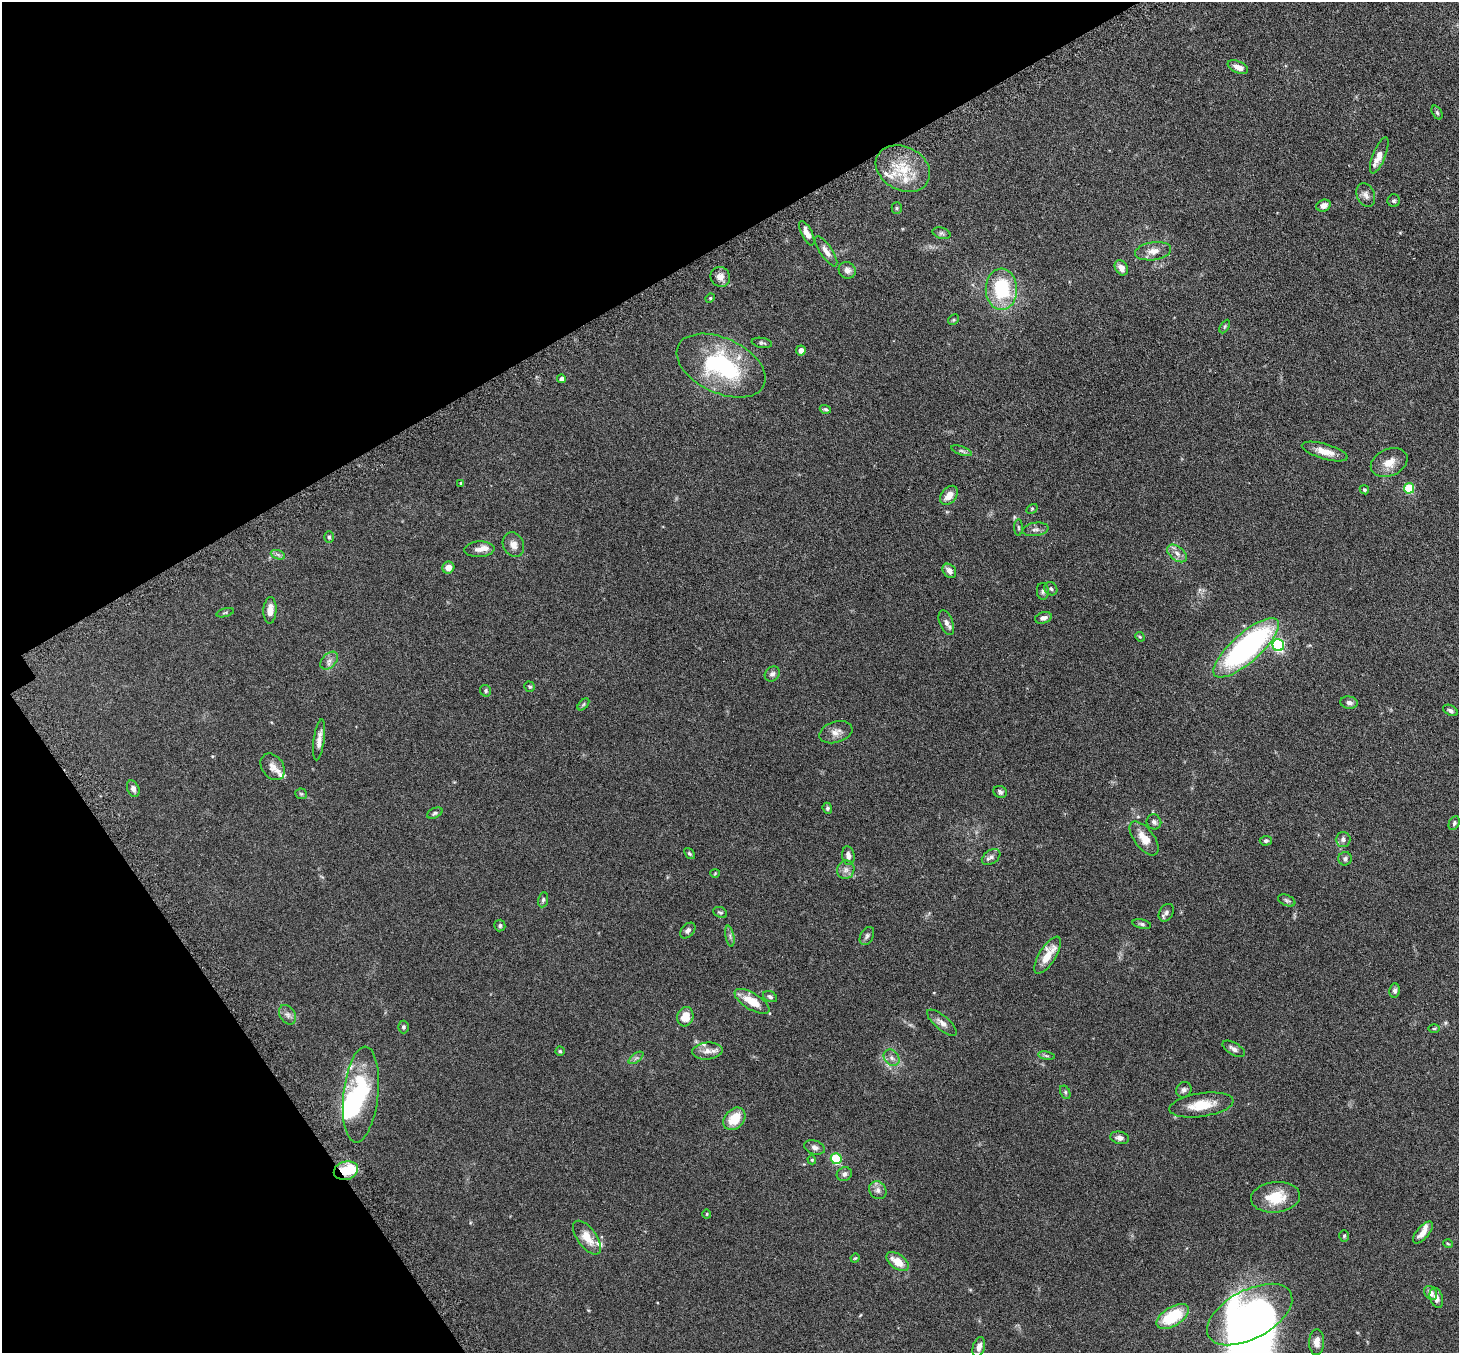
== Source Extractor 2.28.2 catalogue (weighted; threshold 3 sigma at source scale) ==
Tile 5 of 4 x 4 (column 1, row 2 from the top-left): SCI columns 52-1508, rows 2890-4240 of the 5929 x 5919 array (HDU 1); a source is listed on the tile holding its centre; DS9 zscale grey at full resolution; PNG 1461 x 1355 px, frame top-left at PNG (2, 2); each listed source drawn as its Kron ellipse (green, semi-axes under 4 px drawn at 4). Shown black and unused: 27% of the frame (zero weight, under 3 of 6 exposures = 4% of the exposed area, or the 3 px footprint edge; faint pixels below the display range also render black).
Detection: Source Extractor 2.28.2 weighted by HDU 2 'WHT'; one run over the whole footprint, this tile lists its part. Background 0.12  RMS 0.0045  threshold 0.0185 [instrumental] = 3 sigma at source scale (4.09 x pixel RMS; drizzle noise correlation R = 1.36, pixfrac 0.8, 0.05/0.05 arcsec/px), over >= 5 px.
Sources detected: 143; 7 inside a brighter object's white glare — neither listed nor drawn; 10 inside a brighter listed object's ellipse — not listed separately; the other 126 listed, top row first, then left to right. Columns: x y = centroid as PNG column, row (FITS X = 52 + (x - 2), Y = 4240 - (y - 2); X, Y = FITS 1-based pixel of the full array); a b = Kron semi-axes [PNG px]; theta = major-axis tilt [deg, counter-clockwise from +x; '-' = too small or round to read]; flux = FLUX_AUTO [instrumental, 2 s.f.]
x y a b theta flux
1238 67 11 6 -24 3
1437 113 7 4 -63 0.68
1379 155 19 6 68 3.1
903 169 28 21 -28 14
1366 195 12 8 -68 2
1394 201 6 6 - 0.85
1323 206 7 6 - 1.9
897 208 6 5 - 0.55
807 233 13 5 -63 3
942 233 9 5 -16 0.93
826 251 17 6 -56 2.6
1153 251 18 9 9 3.5
1121 268 8 6 -57 3
847 270 9 8 - 2.1
720 277 10 9 - 2.7
1001 289 20 15 -89 24
710 298 5 4 - 0.44
953 320 6 4 45 0.52
1225 326 7 4 60 0.56
762 343 10 5 -10 0.83
801 350 5 5 - 2.3
721 366 47 27 -25 44
561 379 4 4 - 1.6
825 409 6 4 -18 0.6
962 451 11 4 -20 0.87
1325 452 24 7 -16 4.8
1389 463 19 13 24 4.8
461 483 4 4 - 0.45
1409 488 5 5 - 23
1364 490 5 4 - 0.62
949 495 11 7 51 3.7
1032 509 6 4 31 0.47
1018 528 8 4 -89 0.56
1035 529 13 6 8 1.5
329 537 5 5 - 0.68
513 545 13 10 -63 2.8
479 549 15 8 3 2.4
1177 553 11 7 -39 2.2
278 555 7 4 -20 0.94
448 568 6 6 - 3.3
949 571 8 6 -49 2
1051 589 7 6 - 0.91
1043 591 8 6 -87 1.1
270 610 13 6 87 3.1
225 613 9 3 15 0.5
1043 618 8 5 16 1.4
946 623 13 6 -69 1.8
1140 637 5 4 - 0.4
1278 645 6 6 - 53
1246 648 42 14 41 87
329 661 10 7 45 1.7
772 674 8 6 44 1.2
530 687 5 5 - 0.54
486 691 6 5 - 0.68
1349 703 9 6 -7 1.4
583 704 7 4 46 0.68
1450 710 8 5 -28 0.95
836 732 17 10 17 3.1
319 740 21 5 82 2.7
273 767 14 10 -55 3.1
133 789 8 6 -68 1.6
1000 792 7 6 - 1
301 794 6 5 - 0.57
827 808 5 4 - 0.74
435 813 8 5 24 0.78
1154 822 7 7 - 1.2
1454 823 7 5 63 0.74
1144 838 20 10 -52 5.7
1343 839 7 7 - 1.5
1266 841 6 4 3 0.76
689 853 6 4 -49 0.68
848 856 9 6 -81 2.1
991 857 10 6 34 1.6
1345 859 7 6 - 1.1
846 870 9 8 - 1.9
715 873 4 4 - 0.37
543 900 7 5 79 0.82
1287 900 9 5 -23 0.87
720 912 7 5 -25 0.74
1166 913 9 6 57 1.2
1142 924 9 4 -13 0.87
500 926 6 5 - 0.73
688 931 9 6 47 1.3
730 936 11 3 -80 0.88
867 936 10 6 60 1.1
1048 955 21 8 58 7.5
1395 990 7 5 83 1.1
770 997 7 5 -26 0.88
752 1001 20 8 -31 7.8
288 1015 10 7 -57 1.7
685 1017 10 8 73 5.7
942 1023 18 7 -40 2.3
403 1027 6 5 - 0.79
1434 1029 6 4 1 0.47
1234 1049 12 6 -31 1.6
560 1051 4 4 - 0.51
707 1051 15 8 5 3.1
1046 1056 8 4 -9 0.7
636 1058 8 4 36 0.91
891 1058 9 7 -53 1.6
1184 1090 8 7 - 1.3
1065 1092 7 4 -62 0.66
361 1094 48 17 84 28
1201 1105 32 11 8 9.6
734 1119 13 9 48 8.3
1120 1138 9 6 -11 1.6
815 1147 11 7 -17 1.5
836 1159 5 5 - 30
812 1160 4 4 - 0.56
346 1171 12 9 16 9.8
844 1174 8 6 27 1.3
878 1190 9 8 - 1.9
1275 1197 24 15 6 11
707 1214 4 4 - 0.39
1423 1233 13 6 49 2.9
1344 1236 6 5 - 0.6
587 1238 20 9 -53 5.9
1448 1244 5 3 - 0.33
855 1258 5 3 - 0.42
897 1262 13 7 -36 5.6
1431 1293 7 5 -52 2.2
1436 1298 10 6 -73 1.9
1250 1314 46 24 28 100
1173 1316 18 9 32 16
1317 1342 13 7 88 3
979 1347 10 6 73 2.2
Overlapping masked pixels (flux is a lower limit): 1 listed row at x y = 346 1171